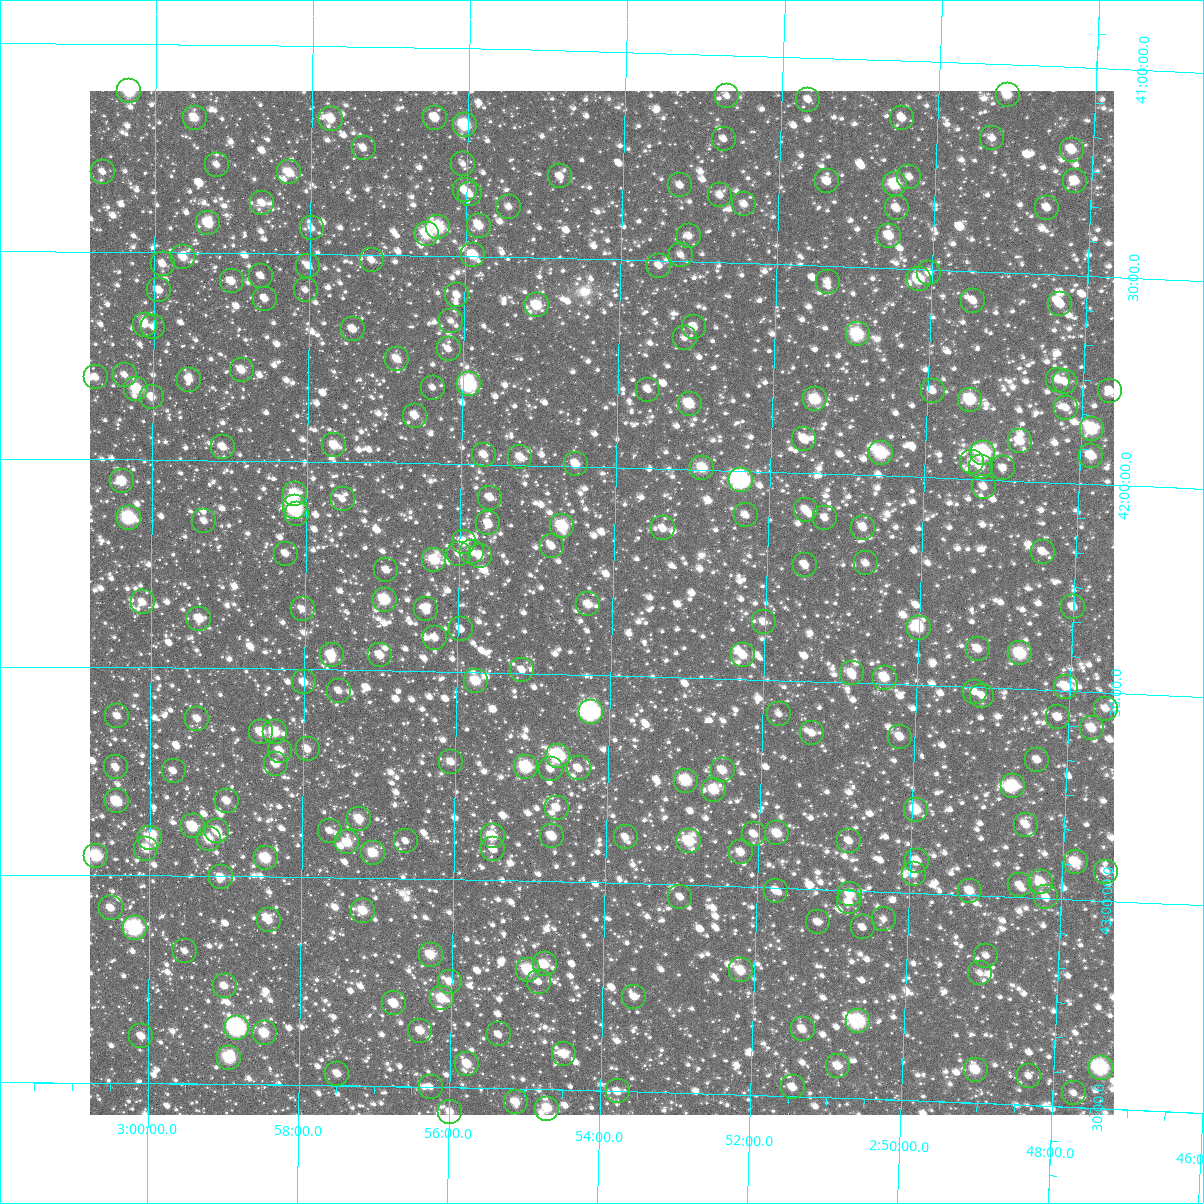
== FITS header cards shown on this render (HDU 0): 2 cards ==
NAXIS1  =                 1024
NAXIS2  =                 1024

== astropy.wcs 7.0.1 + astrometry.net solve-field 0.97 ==
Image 1024 x 1024 px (HDU 0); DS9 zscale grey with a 90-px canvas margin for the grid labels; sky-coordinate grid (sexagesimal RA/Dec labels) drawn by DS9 from the SOLVED WCS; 259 Tycho-2 reference stars matched to detected sources circled (green)
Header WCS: RA---TAN-SIP/DEC--TAN-SIP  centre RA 02:54:08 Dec +42:20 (43.53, +42.33 deg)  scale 8.66 arcsec/px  FOV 147.8' x 147.9'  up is +179 deg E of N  parity flipped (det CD > 0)
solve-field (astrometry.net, Tycho-2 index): VERIFIED the header's WCS against the Tycho-2 star catalogue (verified at 6 index scales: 16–259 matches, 0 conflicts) and refined it, rather than solving blind
Solved WCS: RA---TAN-SIP/DEC--TAN-SIP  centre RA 02:54:08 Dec +42:20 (43.53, +42.33 deg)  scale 8.66 arcsec/px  FOV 147.8' x 147.9'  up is +179 deg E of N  parity flipped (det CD > 0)
The solver's refit moves the header's centre by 0.29 arcsec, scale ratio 1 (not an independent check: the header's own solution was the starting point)
Tycho-2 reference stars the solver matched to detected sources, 259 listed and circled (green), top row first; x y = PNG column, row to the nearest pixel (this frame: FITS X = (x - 90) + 1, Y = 1024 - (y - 91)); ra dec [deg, ICRS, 3 dp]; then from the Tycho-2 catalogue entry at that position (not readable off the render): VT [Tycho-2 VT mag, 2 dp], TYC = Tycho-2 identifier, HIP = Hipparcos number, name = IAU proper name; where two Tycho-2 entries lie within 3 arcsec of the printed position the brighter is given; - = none
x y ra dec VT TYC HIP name
129 91 45.083 +41.114 8.94 2851-639-1 - -
1008 95 42.280 +41.072 10.11 2849-1050-1 - -
727 96 43.175 +41.099 11.22 2850-180-1 - -
808 100 42.915 +41.102 11.28 2850-552-1 - -
195 118 44.873 +41.176 10.87 2850-1239-2 - -
435 118 44.105 +41.168 10.56 2850-1257-1 - -
902 118 42.613 +41.139 11.17 2850-306-1 - -
331 119 44.437 +41.175 10.34 2850-1413-1 - -
465 125 44.010 +41.184 8.87 2850-672-1 - -
992 138 42.323 +41.178 10.99 2849-32-1 - -
724 139 43.181 +41.203 11.83 2850-64-1 - -
364 148 44.332 +41.244 11.47 2850-1281-1 - -
1072 150 42.067 +41.198 10.33 2849-512-1 - -
463 164 44.013 +41.278 11.63 2854-1339-1 - -
217 165 44.801 +41.289 11.21 2854-1800-1 - -
103 172 45.165 +41.308 11.28 2855-840-1 - -
289 172 44.569 +41.305 9.96 2854-1716-1 - -
560 176 43.701 +41.303 11.43 2854-1217-1 - -
909 177 42.583 +41.279 11.69 2854-1383-1 - -
827 181 42.847 +41.297 10.95 2854-1226-1 - -
1075 181 42.053 +41.273 10.06 2853-768-1 - -
895 184 42.627 +41.297 9.48 2854-1334-1 - -
680 185 43.316 +41.317 11.48 2854-1379-1 - -
465 190 44.006 +41.341 10.60 2854-1307-1 - -
470 194 43.990 +41.350 11.02 2854-1150-1 - -
720 195 43.188 +41.338 11.41 2854-1454-1 - -
262 203 44.654 +41.380 10.72 2854-1575-1 - -
744 204 43.109 +41.358 11.11 2854-1254-1 - -
509 207 43.863 +41.379 11.59 2854-1468-1 - -
897 208 42.621 +41.356 10.73 2854-1197-1 - -
1047 208 42.139 +41.341 11.03 2853-90-1 - -
208 223 44.827 +41.430 9.45 2854-1722-1 - -
479 226 43.957 +41.426 10.02 2854-1103-1 - -
438 227 44.090 +41.432 8.43 2854-1608-1 13694 -
312 228 44.494 +41.439 11.29 2854-1620-1 - -
427 234 44.125 +41.448 9.28 2854-1569-1 - -
689 236 43.284 +41.439 11.14 2854-802-1 - -
889 236 42.641 +41.423 10.30 2854-1186-1 - -
473 255 43.974 +41.496 9.59 2854-1373-1 - -
681 255 43.307 +41.484 11.52 2854-899-1 - -
183 257 44.906 +41.512 10.45 2854-2412-1 - -
372 260 44.300 +41.513 11.24 2854-2437-1 - -
163 264 44.971 +41.529 11.02 2854-2575-1 - -
308 266 44.505 +41.529 11.45 2854-2542-1 - -
659 266 43.376 +41.512 12.02 2854-1491-1 - -
929 273 42.508 +41.508 10.92 2854-1452-1 - -
261 276 44.656 +41.555 11.19 2854-2271-1 - -
919 279 42.541 +41.525 9.41 2854-1464-1 - -
232 281 44.750 +41.569 10.83 2854-2478-1 - -
828 282 42.834 +41.539 11.59 2854-1395-1 - -
159 290 44.982 +41.592 11.21 2854-2191-1 - -
306 290 44.512 +41.588 11.55 2854-2487-1 - -
457 295 44.024 +41.594 11.63 2854-1085-1 - -
265 299 44.642 +41.609 11.05 2854-1754-1 - -
973 301 42.364 +41.571 11.39 2853-2000-1 - -
1060 304 42.084 +41.571 10.47 2853-1936-1 - -
537 305 43.768 +41.615 9.70 2854-354-1 - -
451 321 44.042 +41.656 11.47 2854-974-1 - -
145 325 45.029 +41.675 10.83 2855-606-1 - -
153 327 45.001 +41.681 11.87 2855-230-1 - -
694 327 43.260 +41.658 11.20 2854-1021-1 - -
353 329 44.357 +41.680 10.93 2854-2562-1 - -
858 334 42.732 +41.662 8.73 2854-648-1 13282 -
685 338 43.288 +41.684 11.68 2854-1159-1 - -
449 349 44.048 +41.725 11.68 2854-799-1 - -
397 359 44.214 +41.750 10.30 2854-2369-1 - -
242 370 44.714 +41.782 10.72 2854-2113-1 - -
125 375 45.092 +41.796 11.56 2855-280-1 - -
96 377 45.185 +41.802 10.91 2855-1072-1 - -
189 380 44.883 +41.806 10.76 2854-2486-1 - -
1058 380 42.080 +41.752 10.87 2853-1449-1 - -
1065 382 42.058 +41.757 11.25 2853-1881-1 - -
469 384 43.981 +41.807 7.94 2854-1367-1 13662 -
433 388 44.096 +41.818 11.45 2854-1474-1 - -
136 389 45.054 +41.829 9.33 2855-1482-1 - -
648 390 43.402 +41.811 11.38 2854-721-1 - -
933 391 42.484 +41.791 11.12 2853-1371-1 - -
1110 391 41.912 +41.775 11.04 2853-1683-1 - -
152 397 45.004 +41.849 10.39 2855-1971-1 - -
815 399 42.862 +41.822 9.49 2854-704-1 - -
970 400 42.361 +41.809 9.04 2853-1769-1 - -
690 404 43.266 +41.842 9.52 2854-1024-1 - -
1066 408 42.051 +41.820 11.51 2853-1724-1 - -
415 416 44.152 +41.886 10.68 2854-2231-1 - -
1092 429 41.965 +41.868 9.15 2853-1297-1 - -
804 439 42.893 +41.918 10.40 2854-705-1 - -
1020 441 42.195 +41.904 10.65 2853-1295-1 - -
334 445 44.412 +41.961 10.06 2854-1808-1 - -
223 447 44.772 +41.968 10.68 2854-1941-1 - -
881 453 42.643 +41.945 8.65 2854-722-1 - -
983 453 42.313 +41.935 7.88 2853-1570-1 - -
484 455 43.926 +41.977 10.70 2854-192-1 - -
1091 456 41.963 +41.932 9.96 2853-1856-1 - -
520 457 43.809 +41.981 10.39 2854-1264-1 - -
972 462 42.348 +41.958 11.52 2853-1494-1 - -
576 464 43.629 +41.994 10.33 2854-1312-1 - -
981 467 42.319 +41.969 10.81 2853-2020-1 - -
702 468 43.219 +41.994 9.62 2854-1216-1 - -
1003 468 42.247 +41.971 11.26 2853-1906-1 - -
741 480 43.094 +42.021 6.97 2854-472-1 13393 -
122 481 45.098 +42.051 9.68 2855-610-1 - -
984 487 42.307 +42.017 11.14 2853-1239-1 - -
295 494 44.537 +42.078 9.47 2854-2318-1 - -
490 498 43.903 +42.079 10.77 2854-836-1 - -
343 499 44.382 +42.090 11.19 2854-2361-1 - -
295 507 44.538 +42.111 7.97 2854-2167-1 13840 -
806 510 42.881 +42.088 10.56 2854-1128-1 - -
297 514 44.528 +42.126 10.93 2854-2365-1 - -
746 515 43.074 +42.105 11.23 2854-1343-1 - -
129 518 45.076 +42.140 8.32 2855-372-1 14005 -
825 518 42.817 +42.107 11.46 2854-8-1 - -
204 521 44.831 +42.146 11.28 2854-2143-1 - -
488 523 43.908 +42.141 10.53 2854-1164-1 - -
562 526 43.669 +42.144 8.92 2854-212-1 13560 -
663 528 43.341 +42.143 11.17 2854-24-1 - -
863 528 42.692 +42.127 11.53 2854-1119-1 - -
464 542 43.987 +42.188 9.91 2854-800-1 - -
552 546 43.701 +42.193 10.69 2854-1040-1 - -
472 552 43.959 +42.211 11.15 2854-552-1 - -
1043 552 42.107 +42.168 10.95 2853-1198-1 - -
286 554 44.564 +42.222 11.32 2854-2377-1 - -
459 554 44.002 +42.217 11.66 2854-1211-1 - -
480 556 43.934 +42.220 10.23 2854-1402-1 - -
434 560 44.081 +42.232 9.30 2854-733-1 - -
866 563 42.679 +42.212 11.37 2854-903-1 - -
805 565 42.878 +42.220 10.76 2854-1273-1 - -
386 570 44.236 +42.259 11.02 2854-1700-1 - -
385 600 44.240 +42.330 9.02 2854-2259-1 - -
143 602 45.028 +42.343 11.05 2855-1413-1 - -
588 604 43.577 +42.331 10.64 2854-76-1 - -
1073 607 42.000 +42.298 10.86 2853-718-1 - -
303 609 44.507 +42.356 11.50 2854-1911-1 - -
426 609 44.107 +42.349 10.41 2854-498-1 - -
199 619 44.843 +42.382 9.87 2854-1727-1 - -
764 622 43.005 +42.361 10.97 2854-228-1 - -
919 628 42.500 +42.363 9.75 2854-346-1 - -
461 629 43.991 +42.398 11.04 2854-1082-1 - -
435 638 44.074 +42.419 11.06 2854-278-1 - -
978 649 42.305 +42.408 10.72 2853-1432-1 - -
1020 653 42.166 +42.415 9.12 2853-845-1 - -
332 655 44.409 +42.464 10.06 2854-1903-1 - -
380 655 44.252 +42.464 10.49 2854-1874-1 - -
743 655 43.068 +42.443 10.83 2854-998-1 - -
522 670 43.788 +42.492 10.99 2854-332-1 - -
852 673 42.712 +42.477 10.51 2854-744-1 - -
885 678 42.605 +42.485 9.73 2854-382-1 - -
476 681 43.939 +42.521 9.56 2854-713-1 - -
304 682 44.499 +42.532 10.46 2854-1577-1 - -
1066 687 42.014 +42.490 10.39 2853-1914-1 - -
339 691 44.385 +42.551 11.14 2854-2370-1 - -
975 692 42.310 +42.511 11.40 2853-562-1 - -
982 696 42.285 +42.520 11.29 2853-1704-1 - -
1106 709 41.880 +42.539 10.98 2853-199-1 - -
591 712 43.559 +42.589 6.94 2854-66-1 13528 -
779 714 42.946 +42.582 11.44 2854-462-1 - -
117 716 45.108 +42.617 11.02 2855-1183-1 - -
1058 717 42.035 +42.564 11.47 2853-2105-1 - -
197 719 44.847 +42.622 10.93 2854-2020-1 - -
1092 728 41.922 +42.587 10.38 2853-929-1 - -
261 732 44.639 +42.652 9.86 2854-2078-1 - -
275 732 44.593 +42.652 9.48 2854-2062-1 - -
812 733 42.836 +42.625 11.11 2854-146-2 - -
900 737 42.547 +42.627 10.62 2854-926-1 - -
308 749 44.485 +42.692 10.91 2854-1954-1 - -
280 751 44.575 +42.697 10.30 2854-2254-1 - -
558 756 43.665 +42.698 7.85 2854-16-1 13559 -
1037 760 42.096 +42.669 10.89 2853-1031-1 - -
451 762 44.014 +42.717 10.70 2854-768-1 - -
276 764 44.588 +42.729 10.53 2854-1846-1 - -
116 767 45.111 +42.740 11.02 2855-1149-1 - -
526 767 43.768 +42.726 8.55 2854-542-1 - -
579 768 43.596 +42.726 10.77 2854-274-1 - -
551 769 43.688 +42.729 10.74 2854-362-1 - -
723 770 43.124 +42.721 10.37 2854-1200-1 - -
174 771 44.922 +42.748 11.18 2854-1687-1 - -
686 781 43.243 +42.749 9.01 2854-649-1 13434 -
1013 786 42.171 +42.734 8.99 2853-1352-1 - -
714 790 43.150 +42.770 9.80 2854-537-1 - -
117 801 45.108 +42.823 9.19 2855-625-1 - -
227 801 44.746 +42.819 10.64 2854-2080-1 - -
557 808 43.666 +42.822 10.77 2854-431-1 - -
916 810 42.486 +42.800 9.62 2853-1657-1 - -
359 819 44.312 +42.858 9.89 2854-1726-1 - -
1026 825 42.124 +42.825 10.70 2853-930-1 - -
193 826 44.858 +42.882 9.26 2854-2008-1 - -
217 831 44.778 +42.891 10.00 2854-1831-1 - -
330 831 44.409 +42.888 11.40 2854-1702-1 - -
777 833 42.939 +42.869 9.99 2854-523-1 - -
754 834 43.015 +42.873 11.06 2854-561-1 - -
493 836 43.873 +42.894 9.53 2854-329-1 - -
552 836 43.678 +42.891 9.86 2854-375-1 - -
626 837 43.437 +42.888 11.35 2854-27-1 - -
150 838 44.997 +42.910 9.48 2854-2138-1 - -
209 839 44.805 +42.912 9.90 2854-2192-1 - -
406 841 44.158 +42.909 11.50 2854-495-1 - -
689 841 43.229 +42.893 9.30 2854-21-1 - -
849 841 42.703 +42.882 11.02 2854-103-1 - -
347 842 44.349 +42.915 9.82 2854-1894-1 - -
146 849 45.010 +42.936 10.06 2855-635-1 - -
493 849 43.869 +42.926 11.01 2854-91-1 - -
741 852 43.057 +42.917 10.58 2854-543-1 - -
373 853 44.264 +42.939 9.72 2854-2144-1 - -
96 856 45.175 +42.954 8.90 2855-251-1 - -
266 858 44.617 +42.956 9.08 2854-1801-1 13863 -
917 861 42.478 +42.924 10.37 2853-828-1 - -
1076 862 41.957 +42.911 9.52 2853-455-1 - -
1106 872 41.857 +42.930 10.94 2853-329-1 - -
914 874 42.486 +42.956 10.97 2853-125-1 - -
221 877 44.763 +43.003 10.46 2854-2108-1 - -
1041 882 42.067 +42.962 10.09 2853-239-1 - -
1020 885 42.136 +42.972 10.91 2853-647-1 - -
776 891 42.937 +43.007 10.66 2854-359-1 - -
970 891 42.300 +42.991 10.12 2853-227-1 - -
850 894 42.693 +43.010 9.99 2854-95-1 - -
680 897 43.251 +43.030 11.10 2854-343-1 - -
1046 897 42.048 +42.998 10.99 2853-653-1 - -
849 902 42.696 +43.029 11.24 2854-603-1 - -
111 908 45.125 +43.079 10.80 2855-783-1 - -
363 911 44.294 +43.079 9.77 2854-1633-1 - -
884 919 42.579 +43.066 11.53 2854-107-1 - -
269 920 44.605 +43.105 10.40 2854-1867-1 - -
818 922 42.796 +43.079 11.14 2854-65-1 - -
863 927 42.647 +43.088 11.38 2854-71-1 - -
135 928 45.047 +43.127 7.72 2859-2004-1 - -
185 951 44.880 +43.182 11.35 2858-1779-1 - -
431 955 44.070 +43.182 9.75 2858-317-1 - -
986 956 42.237 +43.145 11.37 2857-802-1 - -
545 964 43.693 +43.199 10.21 2858-79-1 - -
528 970 43.746 +43.213 9.04 2858-659-1 - -
741 970 43.045 +43.201 9.98 2858-515-1 - -
980 973 42.256 +43.187 12.23 2857-1276-1 - -
450 982 44.004 +43.246 10.40 2858-75-1 - -
539 982 43.711 +43.242 11.41 2858-197-1 - -
225 986 44.748 +43.265 10.92 2858-2112-1 - -
634 997 43.393 +43.273 10.73 2858-299-1 - -
442 998 44.030 +43.287 9.55 2858-169-1 - -
394 1003 44.187 +43.301 9.95 2858-557-1 - -
858 1021 42.653 +43.315 8.11 2858-363-1 13259 -
237 1028 44.706 +43.364 6.76 2858-2106-1 13887 -
803 1029 42.834 +43.338 10.36 2858-551-1 - -
420 1031 44.099 +43.365 10.28 2858-649-1 - -
265 1033 44.614 +43.378 9.61 2858-1830-1 - -
499 1034 43.839 +43.371 11.24 2858-117-1 - -
141 1036 45.022 +43.387 10.85 2859-2202-1 - -
564 1054 43.621 +43.414 10.19 2858-603-1 - -
229 1058 44.732 +43.437 9.01 2858-2094-1 - -
467 1064 43.941 +43.443 10.19 2858-133-1 - -
838 1066 42.715 +43.424 10.36 2858-285-1 - -
1101 1068 41.844 +43.402 7.66 2857-1326-1 13017 -
976 1070 42.258 +43.420 9.82 2857-758-1 - -
337 1074 44.371 +43.472 10.65 2858-2670-1 - -
1029 1076 42.081 +43.430 11.59 2857-196-1 - -
431 1087 44.061 +43.500 11.59 2858-427-1 - -
793 1087 42.861 +43.479 10.59 2858-211-1 - -
618 1091 43.441 +43.501 10.66 2858-485-1 - -
1074 1093 41.929 +43.466 11.30 2857-1170-1 - -
516 1102 43.777 +43.532 10.25 2858-1726-1 - -
547 1109 43.674 +43.546 10.78 2858-1755-1 - -
450 1112 43.994 +43.559 10.62 2858-1722-1 - -